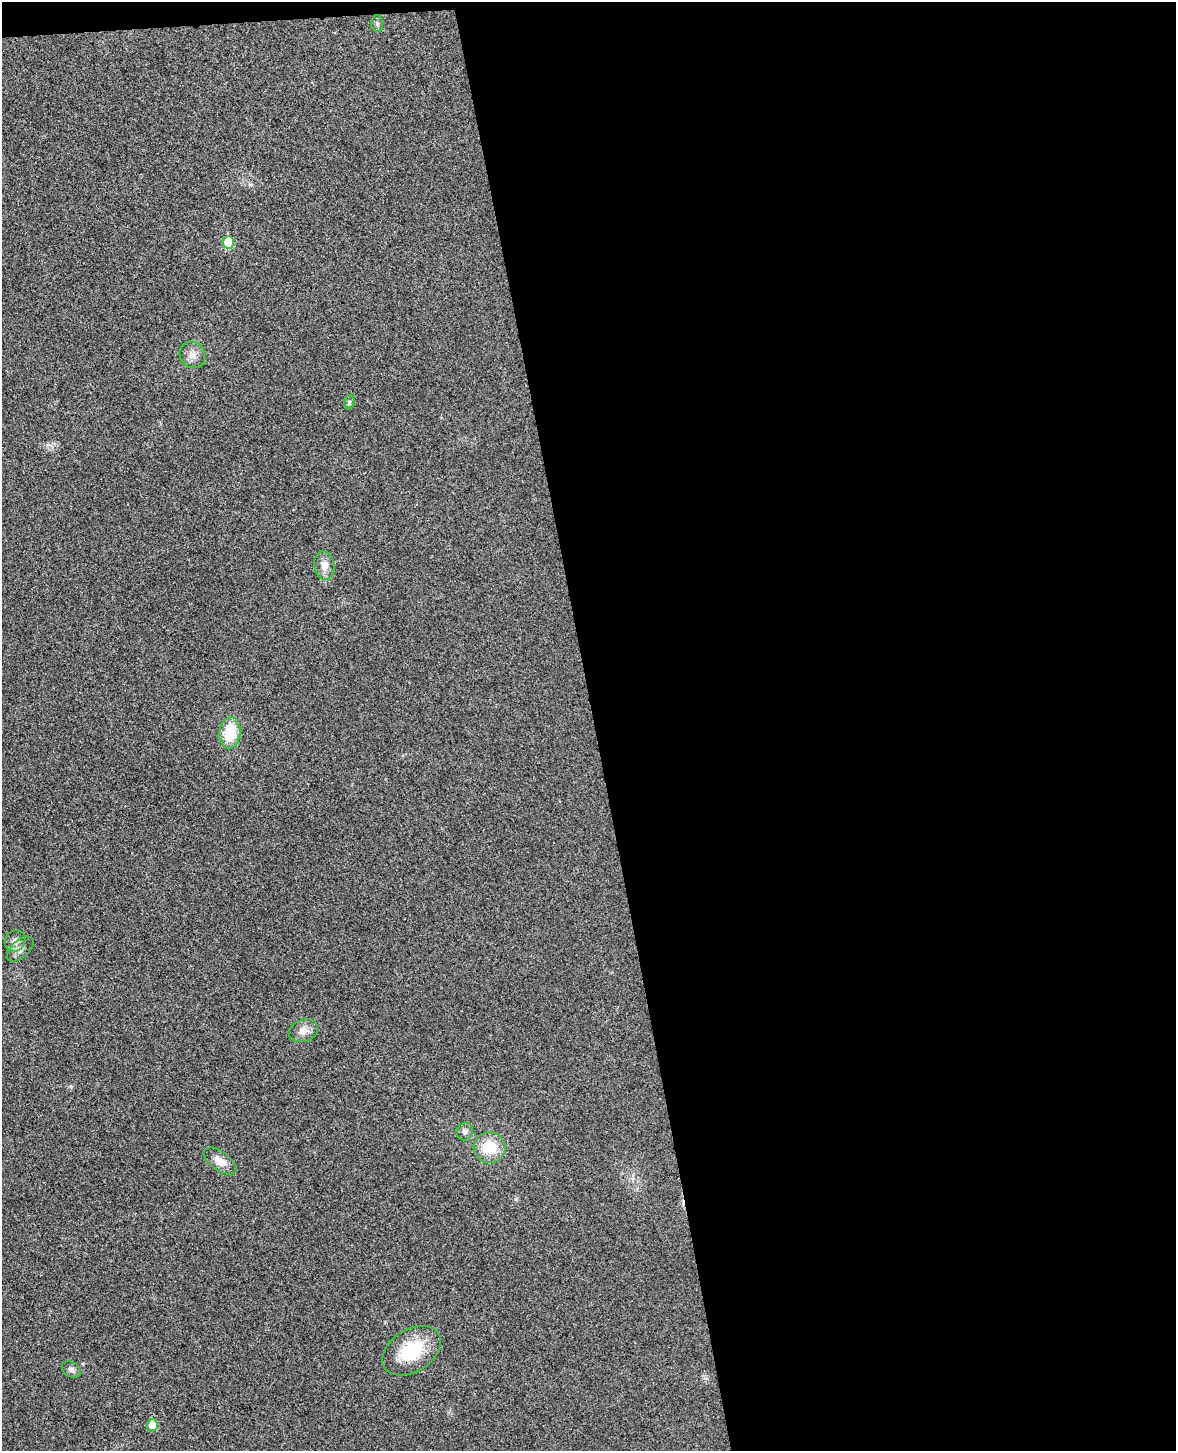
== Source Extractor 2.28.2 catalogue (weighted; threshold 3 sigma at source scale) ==
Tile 4 of 4 x 3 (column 4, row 1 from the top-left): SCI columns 3579-4752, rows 3044-4492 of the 4811 x 4744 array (HDU 1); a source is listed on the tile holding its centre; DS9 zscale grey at full resolution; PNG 1178 x 1453 px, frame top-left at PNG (2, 2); each listed source drawn as its Kron ellipse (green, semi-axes under 4 px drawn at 4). Shown black and unused: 50% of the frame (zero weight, under 3 of 4 exposures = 6% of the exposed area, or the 3 px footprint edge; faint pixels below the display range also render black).
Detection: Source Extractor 2.28.2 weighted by HDU 2 'WHT'; one run over the whole footprint, this tile lists its part. Background 0.0202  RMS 0.0063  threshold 0.0282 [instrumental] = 3 sigma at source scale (4.5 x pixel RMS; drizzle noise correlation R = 1.50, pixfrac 1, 0.05/0.05 arcsec/px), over >= 5 px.
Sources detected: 15; all 15 listed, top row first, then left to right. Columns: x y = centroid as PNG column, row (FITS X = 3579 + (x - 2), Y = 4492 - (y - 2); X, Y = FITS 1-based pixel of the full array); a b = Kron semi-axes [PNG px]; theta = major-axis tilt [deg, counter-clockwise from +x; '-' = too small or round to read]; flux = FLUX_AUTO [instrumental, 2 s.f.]
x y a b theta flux
377 24 8 6 -88 1.6
228 242 6 5 - 19
192 355 14 12 -60 5.3
349 402 7 5 76 1.3
324 565 14 10 -82 6
230 733 16 10 82 21
15 941 11 9 51 4.4
20 949 16 8 41 3.7
303 1031 15 11 18 5.5
465 1131 9 8 - 2.6
489 1147 16 15 - 18
220 1161 19 9 -35 6.7
412 1351 32 21 32 29
71 1369 10 7 -34 2.3
152 1425 6 5 - 11